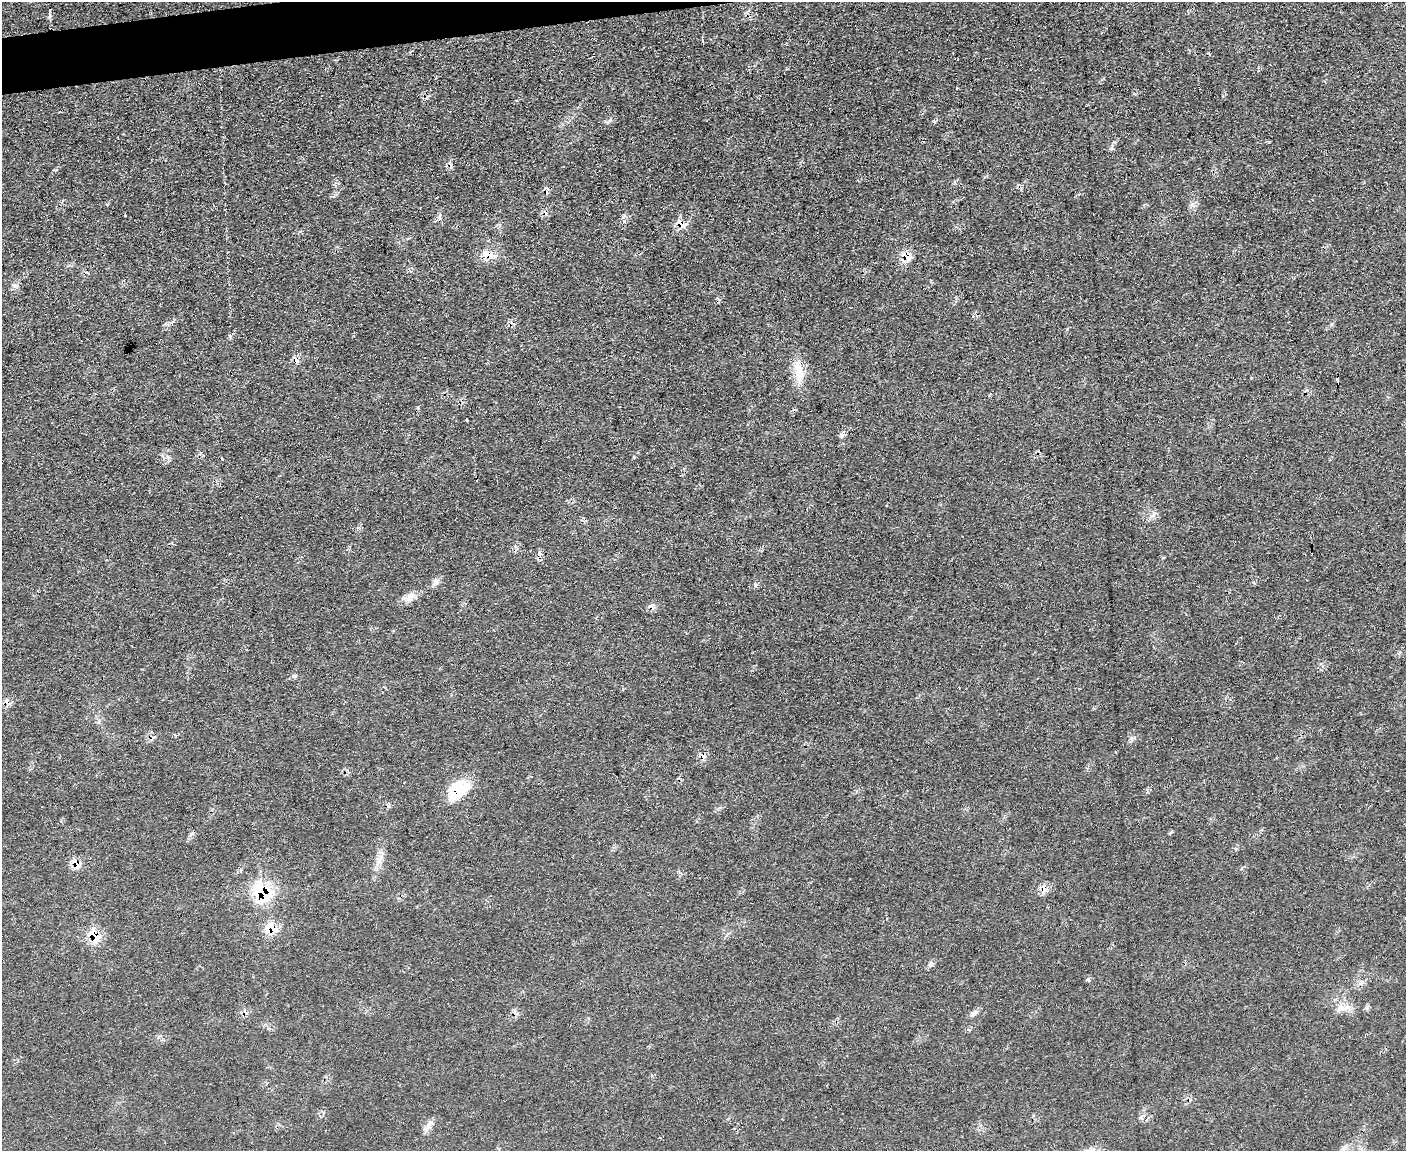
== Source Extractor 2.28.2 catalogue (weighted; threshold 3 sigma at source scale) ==
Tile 8 of 3 x 4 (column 2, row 3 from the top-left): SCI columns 1638-3041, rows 1150-2298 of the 4570 x 4596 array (HDU 1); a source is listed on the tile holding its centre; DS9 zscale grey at full resolution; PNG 1408 x 1153 px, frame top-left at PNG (2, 2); no overlay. Shown black and unused: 2% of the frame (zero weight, under 2 of 3 exposures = <1% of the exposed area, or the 3 px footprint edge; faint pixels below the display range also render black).
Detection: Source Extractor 2.28.2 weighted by HDU 2 'WHT'; one run over the whole footprint, this tile lists its part. Background 0.0564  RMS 0.0088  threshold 0.0394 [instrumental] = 3 sigma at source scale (4.5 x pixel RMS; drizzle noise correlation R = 1.50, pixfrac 1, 0.05/0.05 arcsec/px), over >= 5 px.
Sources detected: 39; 9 cosmic-ray / hot-pixel residue — not listed; the other 30 listed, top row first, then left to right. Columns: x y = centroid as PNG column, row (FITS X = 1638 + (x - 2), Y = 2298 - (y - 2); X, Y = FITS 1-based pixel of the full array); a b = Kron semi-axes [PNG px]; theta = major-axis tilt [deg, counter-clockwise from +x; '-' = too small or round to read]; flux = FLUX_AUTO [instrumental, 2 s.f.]
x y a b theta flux
935 122 5 3 - 1.1
1111 149 7 3 -10 1.5
440 217 9 5 89 3.4
681 224 14 8 -57 6.9
488 254 13 7 -19 13
906 256 16 12 -58 11
15 285 8 5 -20 2.4
799 372 37 12 -81 19
467 420 3 3 - 1.6
842 435 7 4 -88 1.9
634 457 4 3 - 1
222 459 3 2 - 1.9
436 583 10 7 51 3.7
755 585 5 4 - 2.8
410 597 17 8 64 6.3
294 676 6 4 0 1.5
458 790 27 17 35 34
379 861 18 10 80 8.3
76 863 16 8 -60 7.6
1044 889 15 7 -76 5.5
262 892 20 15 -44 54
271 928 19 13 -48 15
94 936 20 13 -66 19
930 964 6 6 - 2.5
1088 980 6 4 -63 1.7
1361 982 8 6 45 3.2
1342 1008 18 7 4 7.5
1367 1008 5 5 - 2.9
975 1012 12 6 28 3.5
430 1123 12 5 41 4
Overlapping masked pixels (flux is a lower limit): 9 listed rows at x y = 681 224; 488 254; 906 256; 458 790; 76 863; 1044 889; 262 892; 271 928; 94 936
Unlisted compact peaks at least as high as the median listed source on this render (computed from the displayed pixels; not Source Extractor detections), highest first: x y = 610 120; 1154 513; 230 336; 1131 738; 1141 1117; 623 217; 192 834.